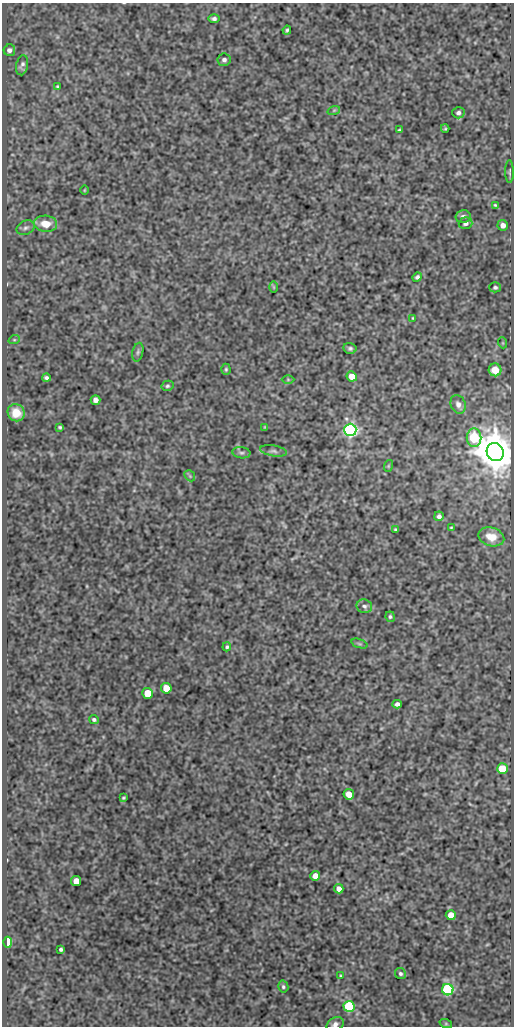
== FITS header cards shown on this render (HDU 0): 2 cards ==
NAXIS1  =                  512
NAXIS2  =                 1024

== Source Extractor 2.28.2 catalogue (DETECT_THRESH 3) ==
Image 512 x 1024 px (HDU 0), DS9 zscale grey, 1 PNG px = 1 image px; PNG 516 x 1028 px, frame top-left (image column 1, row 1024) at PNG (2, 3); each listed source drawn as its Kron ellipse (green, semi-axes under 4 px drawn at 4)
Background 80.4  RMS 0.55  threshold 1.64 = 3 sigma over >= 5 px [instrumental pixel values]
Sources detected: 72; all 72 listed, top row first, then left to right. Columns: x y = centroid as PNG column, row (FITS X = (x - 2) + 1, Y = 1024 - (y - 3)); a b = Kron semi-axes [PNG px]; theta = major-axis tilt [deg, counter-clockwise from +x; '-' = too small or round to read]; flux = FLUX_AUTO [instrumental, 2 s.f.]
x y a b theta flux
214 19 6 4 0 100
287 30 4 3 - 64
9 50 6 5 - 140
224 60 6 6 - 120
22 65 10 6 79 130
57 86 3 3 - 42
334 110 6 4 19 49
458 113 6 5 - 120
445 129 4 4 - 42
399 130 4 3 - 51
509 172 11 4 -90 74
84 190 5 3 - 31
495 205 4 4 - 42
463 216 7 6 - 120
465 223 7 5 17 130
46 224 11 8 -5 570
503 225 5 5 - 220
26 228 9 7 25 130
417 277 5 4 - 78
274 287 6 4 -89 34
495 287 6 5 - 73
413 318 3 3 - 34
14 340 6 3 18 46
503 343 5 3 - 34
350 348 6 5 - 83
138 352 9 5 76 84
226 369 5 4 - 52
495 370 6 6 - 550
352 376 5 5 - 490
46 378 4 3 - 77
288 379 6 4 0 42
167 386 6 5 - 68
95 400 5 4 - 190
458 404 10 7 -67 170
16 413 9 8 - 650
60 427 3 3 - 52
265 427 4 3 - 36
350 430 6 6 - 12000
474 438 9 7 89 2300
273 451 13 5 -9 120
495 452 9 8 - 130000
241 453 9 5 -8 93
388 466 6 3 72 38
190 476 6 4 -47 52
439 516 5 5 - 110
451 527 3 2 - 29
396 530 4 3 - 53
491 537 13 9 -16 490
364 606 8 6 -11 110
390 617 5 4 - 62
359 644 8 3 -19 59
227 647 4 4 - 55
166 688 5 5 - 820
148 693 5 5 - 860
397 704 4 4 - 120
94 719 5 4 - 78
502 769 5 5 - 1300
349 794 5 5 - 440
124 798 3 3 - 45
315 876 5 5 - 310
76 881 5 5 - 470
339 889 5 4 - 250
451 915 5 5 - 440
8 942 5 4 - 2500
61 949 4 3 - 69
400 974 6 5 - 77
340 976 3 3 - 35
283 987 6 5 - 69
448 990 6 5 - 5400
349 1006 5 5 - 4300
335 1024 9 6 28 150
446 1024 6 4 -19 40
At the frame edge (FLAGS 8, measured only in part): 1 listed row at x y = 335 1024